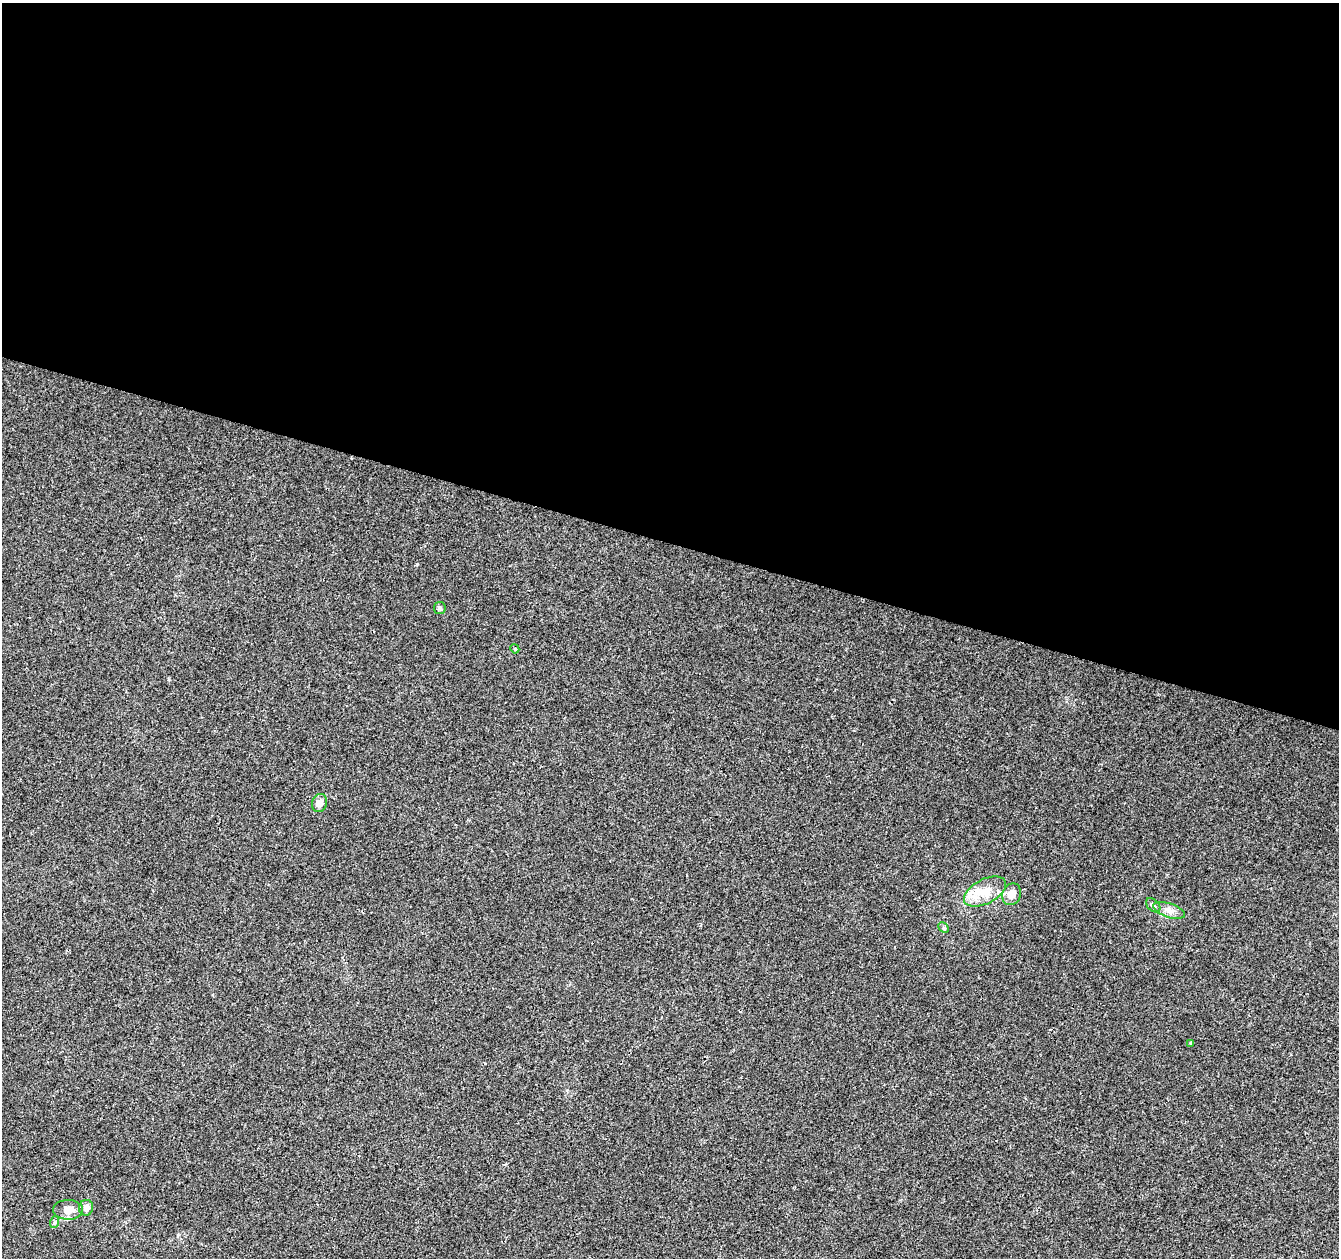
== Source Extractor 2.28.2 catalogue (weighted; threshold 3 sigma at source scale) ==
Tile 3 of 4 x 4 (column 3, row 1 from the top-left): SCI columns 2677-4013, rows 3984-5239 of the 5363 x 5521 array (HDU 1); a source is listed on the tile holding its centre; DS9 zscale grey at full resolution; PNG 1341 x 1260 px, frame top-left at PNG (2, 3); each listed source drawn as its Kron ellipse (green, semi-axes under 4 px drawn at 4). Shown black and unused: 43% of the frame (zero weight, under 2 of 3 exposures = <1% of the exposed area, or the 3 px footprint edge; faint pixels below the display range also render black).
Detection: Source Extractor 2.28.2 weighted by HDU 2 'WHT'; one run over the whole footprint, this tile lists its part. Background 0.0286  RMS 0.0056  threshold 0.025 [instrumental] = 3 sigma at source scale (4.5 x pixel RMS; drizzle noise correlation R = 1.50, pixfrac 1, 0.0396/0.0396 arcsec/px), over >= 5 px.
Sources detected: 15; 1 cosmic-ray / hot-pixel residue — neither listed nor drawn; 2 inside a brighter listed object's ellipse — not listed separately; the other 12 listed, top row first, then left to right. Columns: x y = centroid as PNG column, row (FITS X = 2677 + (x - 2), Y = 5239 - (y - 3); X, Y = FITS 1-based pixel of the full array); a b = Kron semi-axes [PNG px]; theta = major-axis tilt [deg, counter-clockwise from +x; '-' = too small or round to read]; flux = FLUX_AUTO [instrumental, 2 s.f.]
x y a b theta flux
440 608 6 5 - 0.94
515 649 5 3 - 0.56
320 803 9 7 73 3.4
985 892 23 12 28 10
1012 894 11 9 67 5.3
1153 905 8 5 -44 1.3
1169 910 16 7 -17 3.5
944 928 6 4 -46 0.97
1191 1043 3 3 - 0.88
86 1208 8 7 - 2.9
68 1210 15 10 -1 5.2
55 1222 6 4 71 0.84